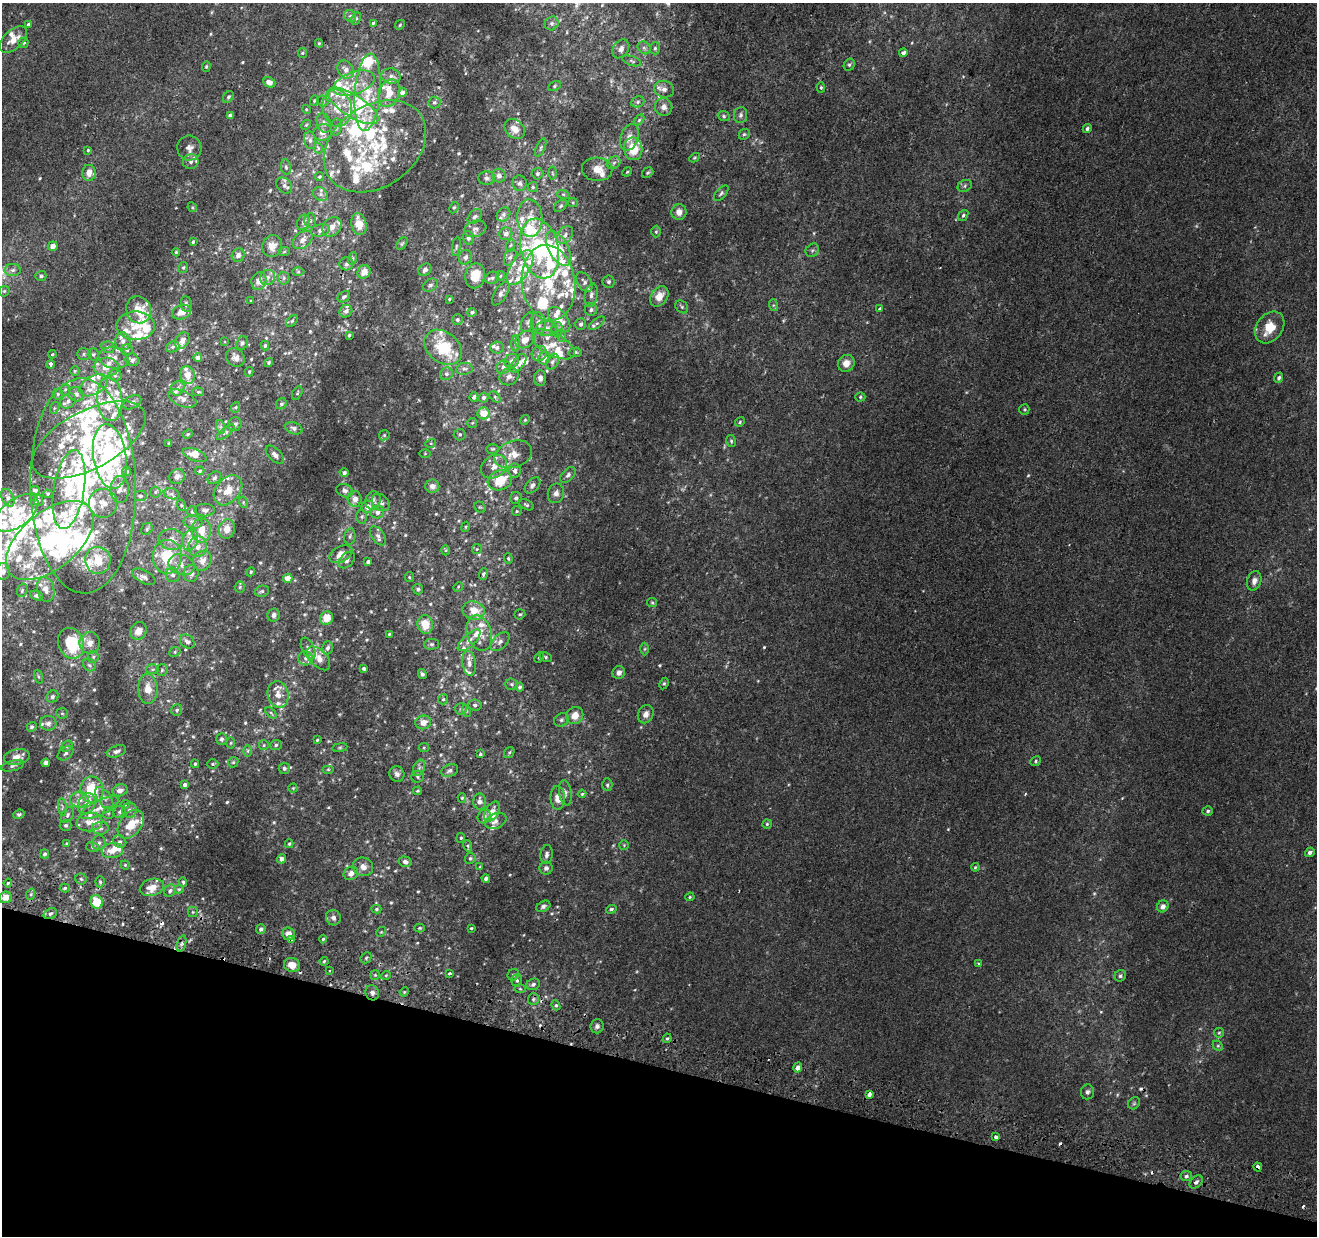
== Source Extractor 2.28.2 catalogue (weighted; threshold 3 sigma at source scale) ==
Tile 15 of 4 x 4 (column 3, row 4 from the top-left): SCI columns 2653-3967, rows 323-1556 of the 5293 x 5519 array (HDU 1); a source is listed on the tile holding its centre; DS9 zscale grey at full resolution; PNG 1319 x 1238 px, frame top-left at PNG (2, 3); each listed source drawn as its Kron ellipse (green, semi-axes under 4 px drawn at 4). Shown black and unused: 14% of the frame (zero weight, under 2 of 3 exposures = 2% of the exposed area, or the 3 px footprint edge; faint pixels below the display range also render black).
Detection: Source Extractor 2.28.2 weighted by HDU 2 'WHT'; one run over the whole footprint, this tile lists its part. Background 0.00152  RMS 0.0029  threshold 0.0131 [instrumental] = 3 sigma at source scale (4.5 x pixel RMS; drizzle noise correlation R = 1.50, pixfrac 1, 0.0396/0.0396 arcsec/px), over >= 5 px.
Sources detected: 740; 3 too faint to see at this stretch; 3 inside a brighter object's white glare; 10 cosmic-ray / hot-pixel residue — neither listed nor drawn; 161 inside a brighter listed object's ellipse — not listed separately; of the other 563, all 500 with FLUX_AUTO >= 0.3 (the completeness limit of this list) listed and drawn (63 fainter detections not listed), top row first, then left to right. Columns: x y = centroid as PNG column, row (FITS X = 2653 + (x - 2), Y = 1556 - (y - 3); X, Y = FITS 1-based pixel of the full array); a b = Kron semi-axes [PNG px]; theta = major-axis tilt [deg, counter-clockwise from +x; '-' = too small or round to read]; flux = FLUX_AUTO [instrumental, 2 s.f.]
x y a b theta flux
350 16 6 5 - 0.63
356 18 6 4 62 0.53
373 23 4 4 - 0.43
552 23 7 6 - 0.77
28 24 4 3 - 0.82
400 25 5 4 - 0.35
13 39 16 9 42 3
23 43 5 5 - 0.78
319 43 4 3 - 0.36
644 48 7 5 -43 0.75
655 48 6 5 - 0.54
621 49 10 7 56 1.2
302 53 5 4 - 0.38
903 53 4 3 - 2.6
632 61 9 4 -19 0.57
849 65 6 5 - 0.55
206 66 5 4 - 0.36
346 69 9 7 -57 1.7
391 76 10 7 -13 1.3
269 82 6 5 - 2
354 83 22 11 19 5.2
554 86 6 4 29 0.47
821 87 5 4 - 0.36
664 89 10 8 -15 1.6
367 92 39 13 85 11
402 92 4 4 - 1.8
389 93 14 10 63 3.3
228 97 6 5 - 0.56
314 100 5 4 - 0.34
323 101 6 5 - 0.53
434 102 6 6 - 0.62
638 102 7 5 23 0.65
353 106 29 11 -33 8.7
664 107 9 8 - 1.7
337 108 19 14 -80 5.7
306 109 4 3 - 0.3
230 115 4 3 - 0.79
741 115 8 6 85 0.78
724 116 6 5 - 0.46
639 120 6 4 46 0.44
324 123 10 7 -71 1.2
306 125 5 4 - 0.35
336 127 8 5 82 0.68
515 129 11 9 -44 2.4
1087 129 4 4 - 0.64
323 132 9 8 - 1.7
744 134 6 5 - 0.5
629 137 14 9 71 2.6
310 140 8 6 -81 0.89
375 146 55 40 35 25
189 148 12 12 - 2.1
318 148 6 3 -73 0.41
541 148 10 4 67 0.59
633 149 11 9 -83 6.9
88 150 4 4 - 0.32
694 158 5 3 - 0.31
191 162 8 7 - 1.2
614 163 7 5 44 0.74
286 167 8 5 -80 0.55
597 169 15 12 -3 3.5
627 172 5 4 - 0.33
89 173 8 7 - 2.4
552 173 6 4 -88 0.43
648 173 6 4 37 0.48
537 174 6 6 - 0.6
499 176 7 6 - 1.2
319 177 4 4 - 0.36
487 178 8 7 - 0.79
520 183 8 7 - 0.95
284 185 9 7 -50 0.92
965 186 7 5 24 0.67
533 187 5 5 - 0.43
721 193 9 5 48 0.6
321 194 8 6 -38 0.87
563 194 6 4 -18 0.41
573 203 5 4 - 0.31
561 206 7 5 41 0.5
192 207 5 4 - 0.33
454 207 6 4 61 0.39
679 212 7 7 - 2
504 214 7 6 - 0.92
963 215 6 4 52 0.59
475 217 8 5 48 0.78
530 218 18 12 -87 4.5
310 220 7 6 - 0.78
303 222 8 6 69 0.77
359 224 11 7 -76 3.7
332 227 10 8 46 2.2
475 229 11 8 19 1.3
320 230 9 6 12 1.1
656 232 6 5 - 0.45
506 234 6 6 - 1.3
565 235 10 7 54 1.3
468 238 7 5 -75 0.68
302 240 11 7 39 1.8
193 242 3 3 - 0.45
402 243 7 4 57 0.45
511 245 6 4 69 0.43
53 246 5 4 - 1.8
272 246 11 9 70 2.8
456 247 9 3 82 0.48
539 248 30 19 -77 22
559 249 19 9 -61 5.4
812 250 7 6 - 0.68
176 252 4 4 - 0.36
284 252 6 3 19 0.31
238 255 7 6 - 1.3
465 257 7 6 - 1.1
510 257 9 5 66 0.87
353 258 6 4 72 0.43
346 264 7 6 - 0.82
183 267 6 4 67 0.42
520 268 20 9 58 4.3
13 270 8 6 1 0.96
425 270 7 5 40 0.87
298 272 6 4 0 0.38
364 272 7 6 - 2.3
41 276 5 5 - 0.76
475 276 12 10 79 5.2
500 276 5 4 - 0.35
267 277 8 7 - 1.3
284 278 6 5 - 0.55
492 278 7 6 - 0.65
259 281 9 7 71 2.4
584 282 11 7 -58 1.2
608 282 6 6 - 0.76
548 283 38 26 -83 19
430 285 8 5 33 0.66
4 291 6 5 - 0.42
501 293 13 6 58 1.2
591 295 12 6 80 1.2
659 296 11 8 54 3.3
344 297 7 5 33 0.69
449 299 3 3 - 0.32
251 301 3 3 - 0.3
186 304 8 5 -81 0.59
773 305 6 4 -72 0.44
682 307 7 5 -46 0.53
879 309 4 3 - 0.53
139 310 14 12 -63 6.3
591 310 6 6 - 0.77
346 311 7 6 - 0.99
181 312 10 7 19 2.5
472 312 4 4 - 0.65
559 319 15 8 -52 3.8
457 320 5 5 - 0.65
292 321 7 4 45 0.48
527 322 10 5 69 0.71
538 323 11 7 -80 1.2
597 323 9 4 38 0.7
581 324 6 5 - 0.73
136 326 19 14 0 5.9
1270 327 17 13 53 6.1
546 328 10 7 2 1.5
557 329 7 5 75 0.71
349 335 3 3 - 0.37
562 336 6 4 -70 0.43
525 340 10 7 36 2.1
123 341 9 7 -81 1.5
182 341 9 6 59 2
225 342 4 3 - 0.31
242 343 7 5 71 0.73
515 344 8 4 -89 0.66
553 344 23 11 -29 4.6
265 346 5 3 - 0.46
108 347 6 5 - 0.92
173 347 7 5 22 0.6
443 347 21 15 -39 11
497 347 6 6 - 0.78
127 350 5 5 - 0.47
575 352 6 5 - 0.53
52 354 4 3 - 0.35
84 354 7 6 - 0.65
93 354 6 5 - 0.62
539 354 8 7 - 1.1
235 357 10 8 -44 1.5
113 358 15 10 -12 2.7
198 358 4 4 - 1.7
544 358 6 5 - 2.2
132 360 7 6 - 1.1
512 361 7 6 - 1.1
269 362 4 4 - 0.44
552 362 8 5 62 0.81
518 363 11 6 53 2.5
846 363 9 8 - 2.2
51 364 4 4 - 1.2
106 367 12 9 2 3.1
503 367 7 6 - 0.98
464 369 8 6 9 0.77
75 371 5 4 - 0.35
249 372 5 4 - 0.43
446 374 7 6 - 0.71
115 375 6 6 - 0.83
187 375 9 7 -77 2.4
509 377 10 8 33 1.2
540 378 8 6 85 1.3
1279 378 5 4 - 0.72
94 385 15 9 31 3
178 388 7 6 - 1.1
65 390 6 5 - 0.46
198 392 6 4 -6 0.34
297 393 7 4 61 0.41
58 394 5 5 - 0.5
76 394 7 7 - 1.2
474 397 5 4 - 0.78
495 397 6 4 -46 0.49
860 397 5 4 - 0.41
483 398 5 5 - 0.78
110 399 22 12 -85 6.4
182 399 15 7 -24 1.7
68 401 8 6 42 1.1
132 402 10 6 30 0.97
281 404 6 5 - 0.59
236 407 5 3 - 0.33
54 408 6 4 72 0.44
1024 409 5 5 - 0.42
483 413 6 6 - 5.2
525 420 5 4 - 0.34
740 422 5 4 - 0.4
472 423 5 5 - 0.37
235 424 7 6 - 0.88
221 427 7 4 -71 0.57
294 428 9 6 -19 1.1
226 432 11 4 40 0.68
188 434 5 4 - 0.34
460 434 6 6 - 0.55
384 435 5 5 - 0.42
89 440 62 29 28 31
731 441 6 4 -77 0.44
169 443 3 3 - 0.34
431 443 5 3 - 0.33
493 449 6 5 - 0.45
425 454 6 4 0 0.33
513 454 19 13 20 4.2
195 455 12 6 -21 2.2
275 455 11 6 -46 1.3
110 457 33 16 -81 39
494 467 14 11 34 3
127 471 5 4 - 0.51
200 471 5 3 - 0.34
515 471 7 6 - 0.99
344 473 4 4 - 0.62
568 475 9 5 45 0.85
177 477 8 7 - 1.3
214 478 7 5 35 0.61
500 480 12 9 19 9.1
532 485 9 6 47 0.97
83 486 107 53 -89 91
432 486 7 6 - 1.6
120 489 13 9 -90 2
35 490 5 4 - 0.63
69 490 40 15 81 12
228 490 17 12 49 3.9
345 491 9 6 -17 0.95
155 492 5 5 - 0.42
556 493 10 8 72 1.3
48 494 5 4 - 0.35
172 494 8 5 -19 0.67
140 496 6 5 - 0.66
8 498 9 5 -63 0.93
516 498 6 5 - 0.78
355 499 8 7 - 2
38 500 5 5 - 0.38
373 500 9 7 72 1.3
243 502 6 3 -72 0.31
381 502 10 7 -44 1.1
103 503 14 14 - 3.1
181 505 6 3 -72 0.3
526 505 8 4 -26 0.51
368 507 6 6 - 1.8
480 507 6 5 - 0.4
205 510 10 6 0 0.91
192 511 5 5 - 0.42
517 511 5 5 - 0.38
377 512 7 6 - 1.4
16 513 25 13 37 10
362 516 7 5 89 0.6
193 522 9 6 -10 1.1
466 527 5 4 - 0.35
147 529 6 5 - 0.44
227 529 10 8 75 2.2
202 530 12 9 -89 3.3
350 536 8 5 80 0.62
378 536 11 6 -53 1.1
172 539 12 10 -10 2.2
50 540 52 28 40 38
190 540 10 7 71 2.6
198 546 10 9 - 2.3
477 549 5 4 - 0.35
446 550 5 3 - 0.32
341 554 12 7 27 2.7
167 557 17 14 -90 11
508 558 5 4 - 0.36
98 560 13 12 - 5.7
347 560 10 6 48 0.98
202 561 10 9 - 2.5
368 562 4 3 - 0.67
181 565 13 10 -22 2.4
3 572 8 7 - 1.4
251 572 4 4 - 0.34
191 574 8 7 - 1.4
483 574 6 4 70 0.49
173 575 7 7 - 0.99
144 577 13 6 -28 1.1
409 577 5 4 - 0.31
288 578 5 4 - 3.1
1254 581 10 7 73 1.4
240 587 5 5 - 0.44
458 587 5 4 - 0.35
46 589 13 8 -76 2
418 589 5 5 - 0.52
22 590 7 5 71 0.52
262 591 7 5 14 0.55
37 596 7 4 -22 0.83
652 602 5 4 - 0.37
474 611 11 9 -16 3.7
520 614 5 5 - 0.47
274 615 7 6 - 0.95
327 618 7 6 - 3.6
425 624 9 8 - 4.2
138 631 9 7 55 2.3
479 633 18 12 -74 4.1
389 634 3 3 - 0.3
469 640 14 6 43 1.5
187 642 8 6 -41 1.2
500 642 11 7 44 1.3
71 643 16 12 -70 12
90 643 11 10 - 2.3
432 644 7 5 1 0.61
328 648 6 5 - 0.81
308 649 11 6 -65 1
645 649 6 4 88 0.4
175 652 6 4 24 0.46
93 657 6 5 - 0.48
539 657 5 4 - 0.37
546 657 6 4 -28 0.41
306 658 7 7 - 1.1
319 658 14 8 -46 2.9
469 663 12 6 -83 1.7
89 665 7 5 -45 0.72
364 668 3 3 - 0.48
152 669 6 5 - 0.49
162 670 6 5 - 0.49
619 673 6 6 - 1.2
422 674 5 4 - 0.53
39 677 7 3 -71 0.36
512 684 6 5 - 0.5
664 684 6 4 62 0.41
520 687 4 4 - 0.47
148 689 15 9 -87 3.4
278 694 13 10 -76 2.8
53 697 6 5 - 0.74
443 699 5 5 - 0.45
475 705 7 5 -5 0.7
461 709 6 6 - 0.56
177 710 6 5 - 0.57
467 711 6 4 -71 0.41
62 713 6 5 - 0.42
271 713 7 4 -45 0.5
646 714 9 7 65 1.7
575 715 9 8 - 2.7
561 720 8 6 31 0.74
423 722 8 7 - 2.4
48 723 8 7 - 1.2
32 727 5 4 - 0.69
221 739 6 5 - 0.56
317 740 3 3 - 0.33
230 743 5 3 - 0.31
264 745 5 4 - 0.35
276 745 6 5 - 0.58
67 746 6 4 45 0.5
340 748 8 4 8 0.41
424 748 5 4 - 0.39
116 751 10 5 21 1
248 751 6 4 90 0.44
509 752 6 4 54 0.4
65 753 9 6 39 0.84
480 754 4 4 - 0.45
17 757 13 7 12 2.6
1035 761 5 4 - 0.46
233 762 5 4 - 0.41
46 763 4 4 - 1.8
195 764 4 3 - 0.42
212 764 6 5 - 0.46
13 766 11 5 14 0.82
284 768 5 5 - 0.59
419 768 9 5 65 0.78
328 769 6 4 0 0.36
450 771 8 6 21 1
397 774 8 7 - 1.1
418 777 6 6 - 0.5
185 785 4 4 - 1
607 785 6 5 - 0.57
293 788 4 4 - 0.31
92 790 13 11 -78 10
120 790 7 6 - 1.6
417 791 4 3 - 0.31
565 793 13 6 -81 1.2
582 794 4 4 - 0.33
104 798 13 6 -55 1.6
462 798 4 4 - 0.39
558 798 12 7 -87 2.8
79 800 9 8 - 1.8
480 801 8 6 -87 1.4
87 804 11 8 60 2.3
125 804 4 4 - 0.31
62 807 9 3 -85 0.51
99 808 21 7 25 3.4
129 810 7 7 - 1
492 811 11 6 58 2.7
1208 811 5 4 - 0.52
120 812 6 6 - 0.73
108 813 6 5 - 0.49
19 814 6 4 21 0.5
68 815 9 5 62 0.67
484 816 7 6 - 0.97
496 821 11 7 23 1.4
90 822 13 9 7 2.6
131 824 16 10 52 5.6
767 824 5 4 - 0.4
66 825 6 5 - 0.55
100 828 8 6 1 0.93
461 838 5 4 - 0.34
120 842 7 6 - 0.69
99 843 7 6 - 0.9
67 844 4 4 - 0.6
289 844 4 3 - 0.38
624 845 5 5 - 0.37
468 846 6 3 -72 0.41
93 847 6 5 - 0.46
112 851 11 7 10 3.5
1310 852 5 4 - 0.9
45 854 4 4 - 0.58
547 854 9 6 83 0.88
470 858 5 5 - 0.52
282 859 4 4 - 1.6
405 862 6 5 - 1
125 865 4 4 - 0.35
363 867 10 9 - 1.7
480 867 4 3 - 0.33
975 867 4 3 - 0.33
546 868 6 6 - 0.86
351 873 7 6 - 1.4
81 879 5 5 - 0.51
486 879 4 3 - 0.75
100 882 5 4 - 0.4
183 882 5 3 - 0.52
8 883 4 4 - 0.45
152 887 12 8 15 3.4
65 888 5 4 - 0.42
179 889 4 4 - 0.32
170 891 6 5 - 0.73
31 894 6 3 72 0.4
5 897 6 5 - 2.2
690 897 5 4 - 0.32
97 902 7 6 - 5.8
543 906 7 5 28 0.72
1163 906 6 5 - 1.3
376 909 5 4 - 0.44
611 909 5 4 - 0.59
193 912 5 5 - 0.38
50 914 7 5 28 0.67
333 918 8 7 - 1.1
420 928 5 4 - 0.36
471 928 3 3 - 0.32
261 929 5 4 - 0.68
381 932 5 4 - 0.33
288 934 6 6 - 2
323 939 4 4 - 0.37
292 940 4 4 - 1.7
182 944 8 3 71 0.64
366 958 6 5 - 0.55
324 961 4 3 - 0.37
979 963 4 3 - 0.62
292 965 8 7 - 2.8
330 971 3 2 - 0.57
449 973 4 3 - 1.2
375 975 5 5 - 0.45
386 975 5 3 - 0.33
513 975 6 5 - 0.55
1120 976 6 5 - 0.65
517 980 6 5 - 0.61
533 984 7 5 22 0.84
520 989 6 3 -3 0.32
404 992 5 4 - 0.31
372 993 7 6 - 0.99
533 999 6 5 - 0.61
556 1005 5 4 - 0.46
597 1026 7 6 - 0.91
1219 1033 5 5 - 0.4
667 1038 5 4 - 0.44
1218 1046 5 4 - 0.37
798 1067 5 4 - 1.5
1087 1092 7 6 - 0.83
869 1094 4 3 - 1.6
1134 1103 7 5 44 0.52
996 1137 3 3 - 1.7
1258 1167 4 4 - 3.9
1186 1176 6 5 - 0.64
1196 1182 8 5 45 0.85
Overlapping masked pixels (flux is a lower limit): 3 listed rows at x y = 292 940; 372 993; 1258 1167
Isophote crosses this tile's border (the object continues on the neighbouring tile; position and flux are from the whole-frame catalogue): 1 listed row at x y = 3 572